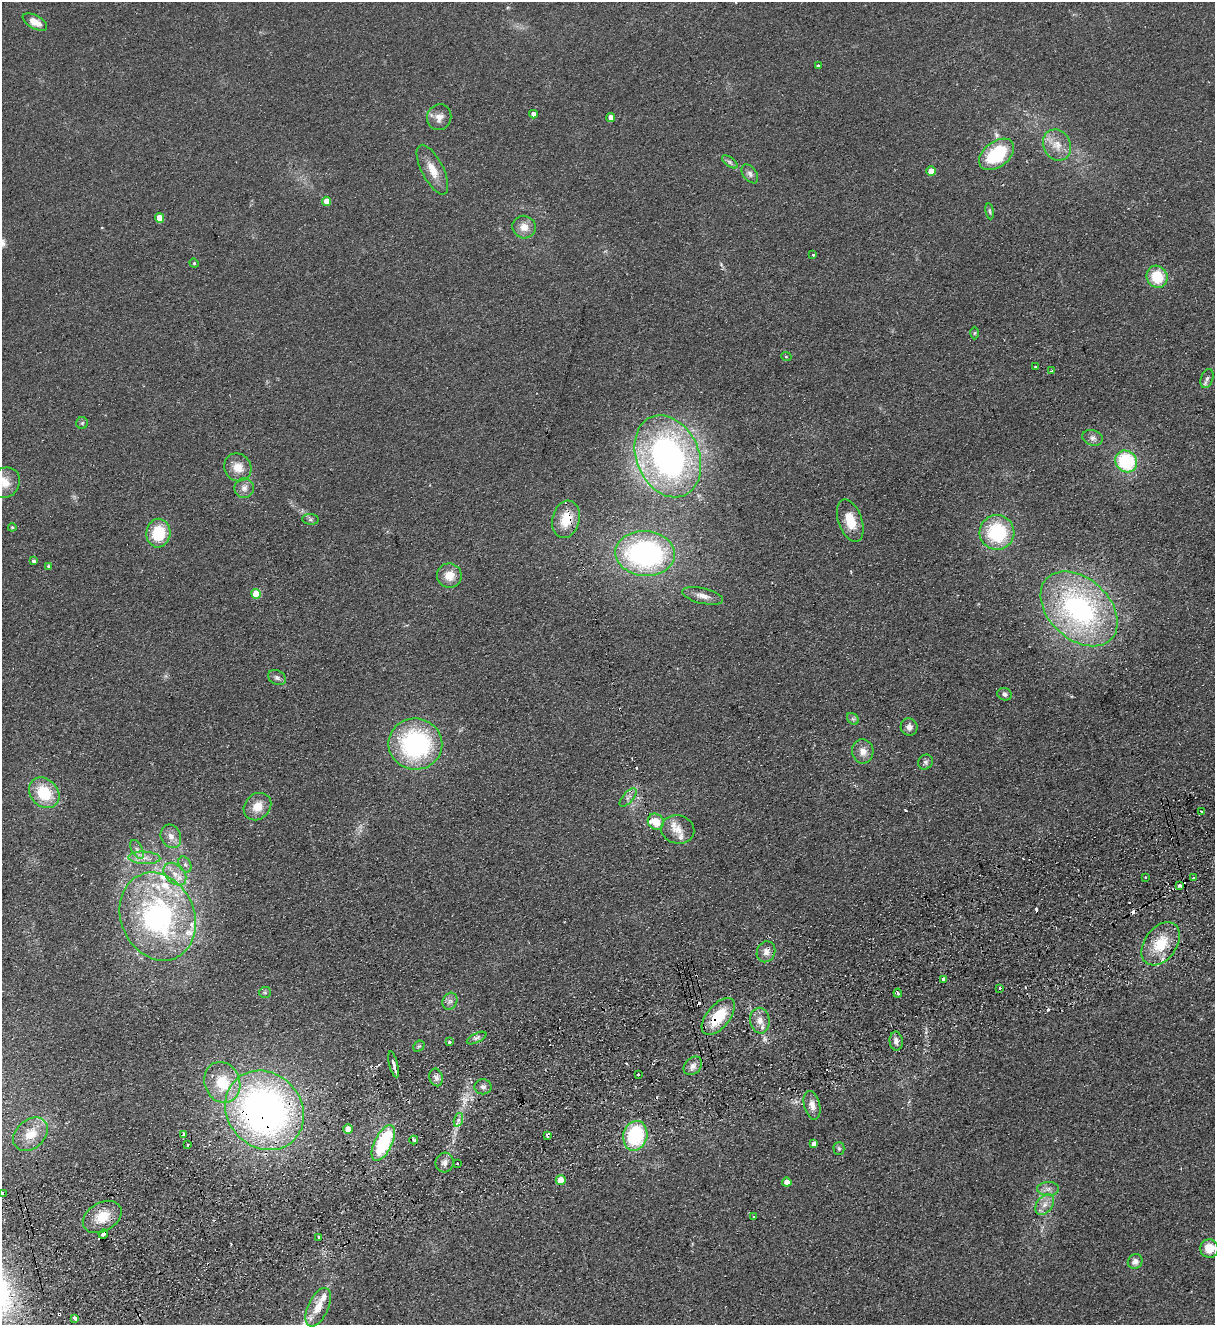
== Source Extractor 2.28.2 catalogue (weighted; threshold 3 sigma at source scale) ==
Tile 7 of 4 x 4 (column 3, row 2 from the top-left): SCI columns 2719-3931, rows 2701-4023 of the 5314 x 5400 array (HDU 1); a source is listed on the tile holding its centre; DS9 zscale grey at full resolution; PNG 1217 x 1327 px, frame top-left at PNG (2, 2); each listed source drawn as its Kron ellipse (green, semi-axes under 4 px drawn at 4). Shown black and unused: <1% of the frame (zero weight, under 2 of 3 exposures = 3% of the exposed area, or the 3 px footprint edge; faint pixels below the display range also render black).
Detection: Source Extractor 2.28.2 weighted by HDU 2 'WHT'; one run over the whole footprint, this tile lists its part. Background 0.0777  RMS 0.01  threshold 0.0467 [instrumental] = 3 sigma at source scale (4.5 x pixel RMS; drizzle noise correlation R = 1.50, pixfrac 1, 0.05/0.05 arcsec/px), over >= 5 px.
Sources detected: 136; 16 cosmic-ray / hot-pixel residue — neither listed nor drawn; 8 inside a brighter listed object's ellipse — not listed separately; the other 112 listed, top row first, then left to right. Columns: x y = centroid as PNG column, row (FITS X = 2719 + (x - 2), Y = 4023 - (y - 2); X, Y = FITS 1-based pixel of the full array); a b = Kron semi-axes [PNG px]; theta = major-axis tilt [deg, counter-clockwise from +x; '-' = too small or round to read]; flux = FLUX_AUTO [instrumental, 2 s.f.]
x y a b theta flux
35 22 13 6 -29 10
818 66 3 3 - 5.4
533 114 4 4 - 5.3
439 117 13 12 - 8.2
611 117 4 4 - 8.2
1057 145 16 13 -61 14
997 154 20 12 37 68
730 162 9 4 -36 2.2
432 170 27 10 -63 16
931 171 4 4 - 13
750 174 11 6 -53 3.8
326 201 5 4 - 11
990 211 8 4 -81 1.7
159 218 4 4 - 18
524 227 12 11 - 9.9
813 255 3 3 - 2.3
194 263 4 4 - 1.2
1157 277 11 10 - 30
975 333 6 4 88 1.3
786 356 5 3 - 0.91
1035 366 2 2 - 1
1052 371 4 3 - 1.9
1207 379 10 6 70 3.2
82 423 6 6 - 1.7
1093 438 10 7 -16 4.3
668 456 42 31 -67 320
1126 461 11 10 - 74
238 467 14 13 - 13
5 483 16 14 44 16
244 488 10 9 - 5.8
310 519 8 5 -5 2.3
566 519 19 13 75 25
850 521 22 12 -71 22
12 527 4 4 - 1.2
997 532 17 17 - 70
158 533 14 12 83 37
645 554 30 22 -5 210
33 561 3 3 - 2.3
48 566 3 3 - 1.3
449 576 12 12 - 13
256 594 5 5 - 28
703 596 21 7 -13 8.8
1079 609 44 30 -43 210
277 678 9 7 -25 3.5
1005 694 7 6 - 3
853 719 6 5 - 2.3
909 727 9 8 - 5.4
415 744 27 25 -7 150
863 751 12 10 -83 9.1
925 762 8 7 - 3
44 793 17 13 -45 38
628 798 11 5 48 4
257 807 15 12 43 14
1201 812 3 2 - 1.8
656 822 8 7 - 16
678 829 17 14 -13 13
171 836 12 10 -65 8
137 849 10 5 -63 4.3
144 858 16 6 -3 8.5
185 864 8 5 -62 3.1
175 874 13 9 -44 11
1146 877 2 2 - 0.85
1194 878 3 3 - 3.7
1180 886 4 3 - 9.9
158 917 45 36 -67 220
1161 944 24 16 53 32
766 952 11 9 66 6.3
943 979 4 3 - 3.2
1000 988 3 3 - 1.8
265 992 6 5 - 1.7
898 993 4 3 - 3
450 1001 9 7 63 4
718 1017 22 11 50 38
760 1021 13 9 -82 8.8
476 1038 11 4 27 3
896 1041 9 6 -84 4.5
449 1042 3 3 - 2.5
419 1046 6 4 42 1.6
394 1064 13 3 -76 7
693 1066 10 8 45 5.4
638 1074 3 3 - 2.7
436 1077 9 6 -76 4.2
222 1082 21 17 -68 37
483 1087 8 7 - 3.8
812 1105 14 8 -75 7.8
265 1110 42 37 -47 470
458 1120 7 4 72 2.8
348 1129 5 4 - 13
30 1134 19 14 42 21
184 1134 3 3 - 8.6
547 1135 4 3 - 5.9
635 1136 15 12 76 77
414 1140 4 3 - 4.9
383 1143 19 9 63 76
814 1144 4 4 - 5.2
187 1145 3 3 - 2.8
839 1149 6 5 - 2
445 1163 10 9 - 5.6
457 1163 3 2 - 2.3
561 1180 5 5 - 17
787 1182 4 4 - 9.3
1048 1189 11 7 0 4.8
2 1194 3 3 - 4.6
1045 1204 12 8 52 7.1
102 1217 21 14 31 23
754 1217 3 3 - 1.9
103 1234 5 4 - 6.5
319 1237 3 3 - 3.1
1209 1248 9 9 - 17
1135 1261 7 7 - 5.4
318 1307 21 10 65 18
75 1318 4 3 - 5.6
Overlapping masked pixels (flux is a lower limit): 7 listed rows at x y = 566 519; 718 1017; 394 1064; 265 1110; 184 1134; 547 1135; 103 1234
Isophote crosses this tile's border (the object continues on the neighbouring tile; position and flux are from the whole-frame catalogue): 2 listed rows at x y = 5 483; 2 1194